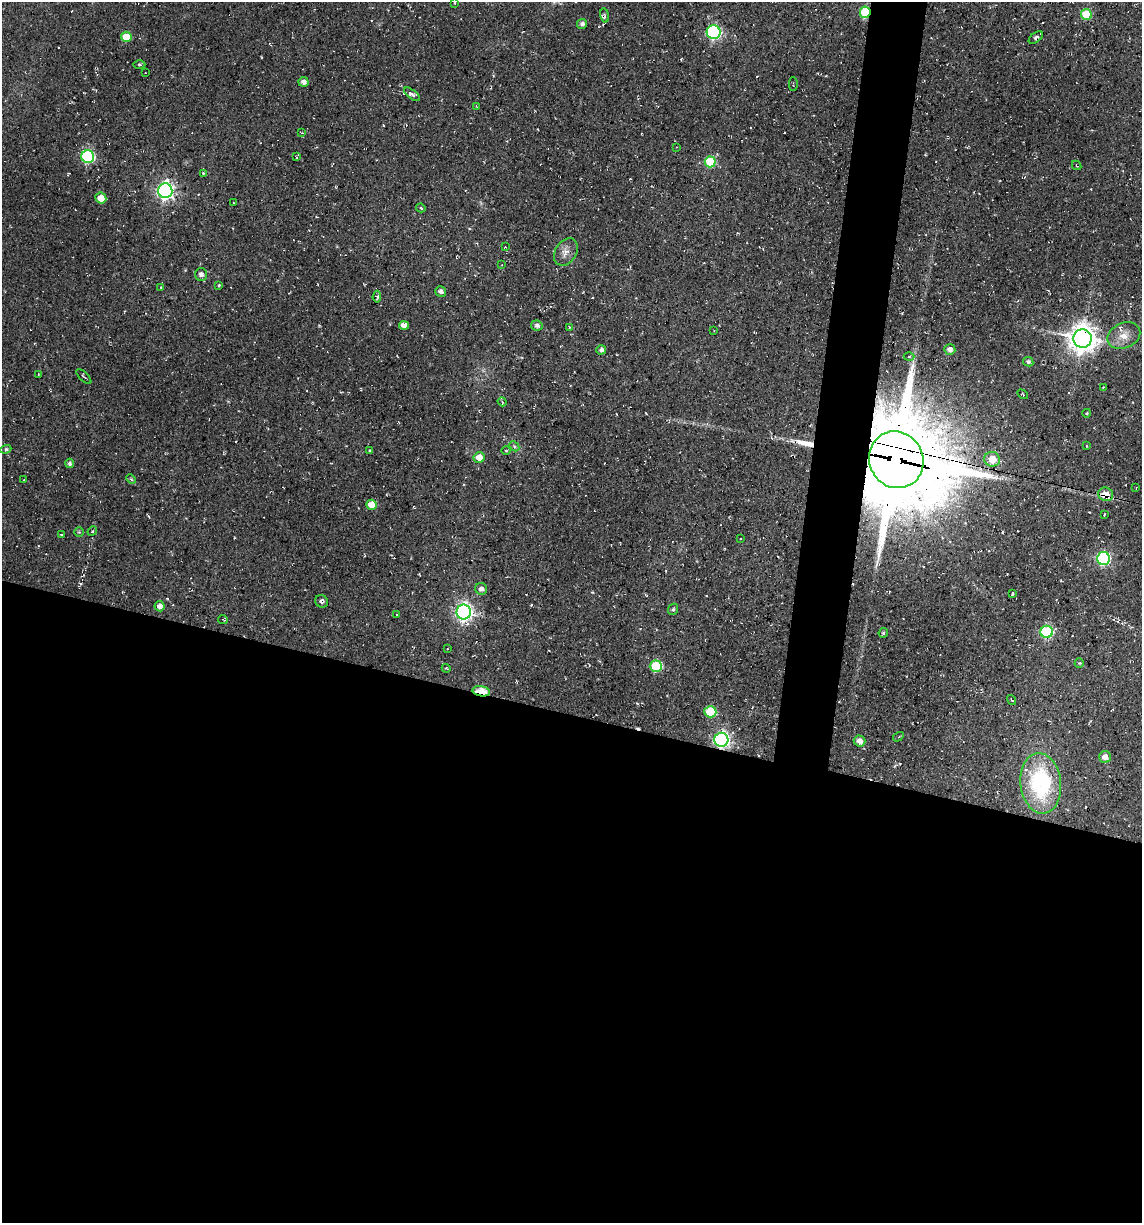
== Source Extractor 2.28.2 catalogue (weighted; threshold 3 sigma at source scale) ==
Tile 14 of 4 x 4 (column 2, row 4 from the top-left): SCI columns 1372-2511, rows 1-1221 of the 4904 x 4884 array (HDU 1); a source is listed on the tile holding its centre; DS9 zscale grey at full resolution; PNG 1144 x 1225 px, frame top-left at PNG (2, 2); each listed source drawn as its Kron ellipse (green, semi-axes under 4 px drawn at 4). Shown black and unused: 45% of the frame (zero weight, under 2 of 3 exposures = <1% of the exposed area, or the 3 px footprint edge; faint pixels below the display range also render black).
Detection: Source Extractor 2.28.2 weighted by HDU 2 'WHT'; one run over the whole footprint, this tile lists its part. Background 0.136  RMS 0.014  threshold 0.0627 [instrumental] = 3 sigma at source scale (4.5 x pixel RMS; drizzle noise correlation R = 1.50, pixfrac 1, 0.05/0.05 arcsec/px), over >= 5 px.
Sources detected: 101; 8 cosmic-ray / hot-pixel residue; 1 long thin detection or spike segment (spike, bleed or trail) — neither listed nor drawn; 1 inside a brighter listed object's ellipse — not listed separately; the other 91 listed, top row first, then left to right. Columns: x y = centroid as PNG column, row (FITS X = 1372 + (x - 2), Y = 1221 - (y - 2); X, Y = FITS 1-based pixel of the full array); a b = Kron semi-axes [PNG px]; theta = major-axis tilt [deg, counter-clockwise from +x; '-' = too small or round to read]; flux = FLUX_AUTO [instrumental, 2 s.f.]
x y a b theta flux
455 3 3 2 - 0.95
865 12 6 5 - 78
1086 14 5 5 - 57
605 15 7 4 -81 2.8
582 24 5 5 - 4
714 32 7 7 - 220
126 37 5 5 - 31
1036 37 8 4 40 3.6
139 65 6 3 -1 1.7
145 73 2 2 - 0.91
303 82 5 5 - 6.1
793 84 6 2 90 1.1
412 94 9 4 -38 5.4
476 106 3 3 - 1.1
302 133 4 3 - 1.3
677 147 3 2 - 0.78
88 157 6 6 - 160
297 157 4 2 - 1.4
710 162 5 5 - 60
1077 165 5 3 - 1.2
203 173 4 4 - 1.3
165 191 7 7 - 510
101 198 5 5 - 16
234 203 3 2 - 1
421 208 5 3 - 1.9
505 247 2 2 - 0.79
566 252 15 10 57 11
502 265 3 2 - 0.99
201 275 6 6 - 6.2
219 285 3 3 - 1.4
161 288 3 3 - 1.3
441 291 5 5 - 4.5
377 297 6 4 84 2.4
404 325 5 4 - 11
537 326 5 5 - 4.8
569 327 3 3 - 1.2
714 330 3 2 - 0.87
1124 336 17 12 24 18
1082 338 9 9 - 1900
950 349 5 5 - 7.8
601 350 5 4 - 4.2
909 356 5 3 - 1.6
1028 362 5 4 - 3.4
38 375 3 2 - 0.9
84 376 10 2 -45 1.7
1103 387 2 2 - 0.99
1023 394 6 2 -30 1.3
502 402 4 4 - 1.7
1087 413 4 3 - 1.2
514 446 6 4 -46 2.3
1086 446 3 3 - 1.1
6 449 5 4 - 2.4
370 450 3 3 - 1.8
506 451 5 3 - 1.1
479 457 5 5 - 19
992 459 8 7 - 22
896 460 29 27 -60 26000
69 463 5 4 - 3.3
131 479 5 4 - 2
24 480 3 2 - 1.1
1136 488 3 2 - 0.74
1106 494 7 6 - 22
372 505 5 5 - 25
1105 514 3 2 - 1.1
92 531 5 4 - 2
79 532 5 5 - 1.7
61 534 3 3 - 1.8
740 539 3 2 - 0.94
1103 558 6 6 - 210
481 589 6 5 - 6.8
1012 594 3 3 - 2.5
322 601 7 6 - 3.5
160 606 5 5 - 7.5
673 609 6 4 67 2.5
464 612 7 7 - 490
397 615 3 3 - 3.5
223 619 5 3 - 1.2
1047 632 6 6 - 150
883 633 5 4 - 2.4
447 649 3 2 - 0.76
1079 663 5 4 - 1.7
656 666 6 6 - 83
446 668 4 3 - 1.2
481 691 9 5 -10 41
1012 700 5 2 - 1.1
710 712 6 5 - 64
898 737 6 3 32 1.5
721 740 7 7 - 400
860 741 6 5 - 9.5
1105 757 6 6 - 11
1041 783 30 20 -84 140
Overlapping masked pixels (flux is a lower limit): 6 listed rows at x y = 865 12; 1082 338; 896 460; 1106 494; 481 691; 721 740